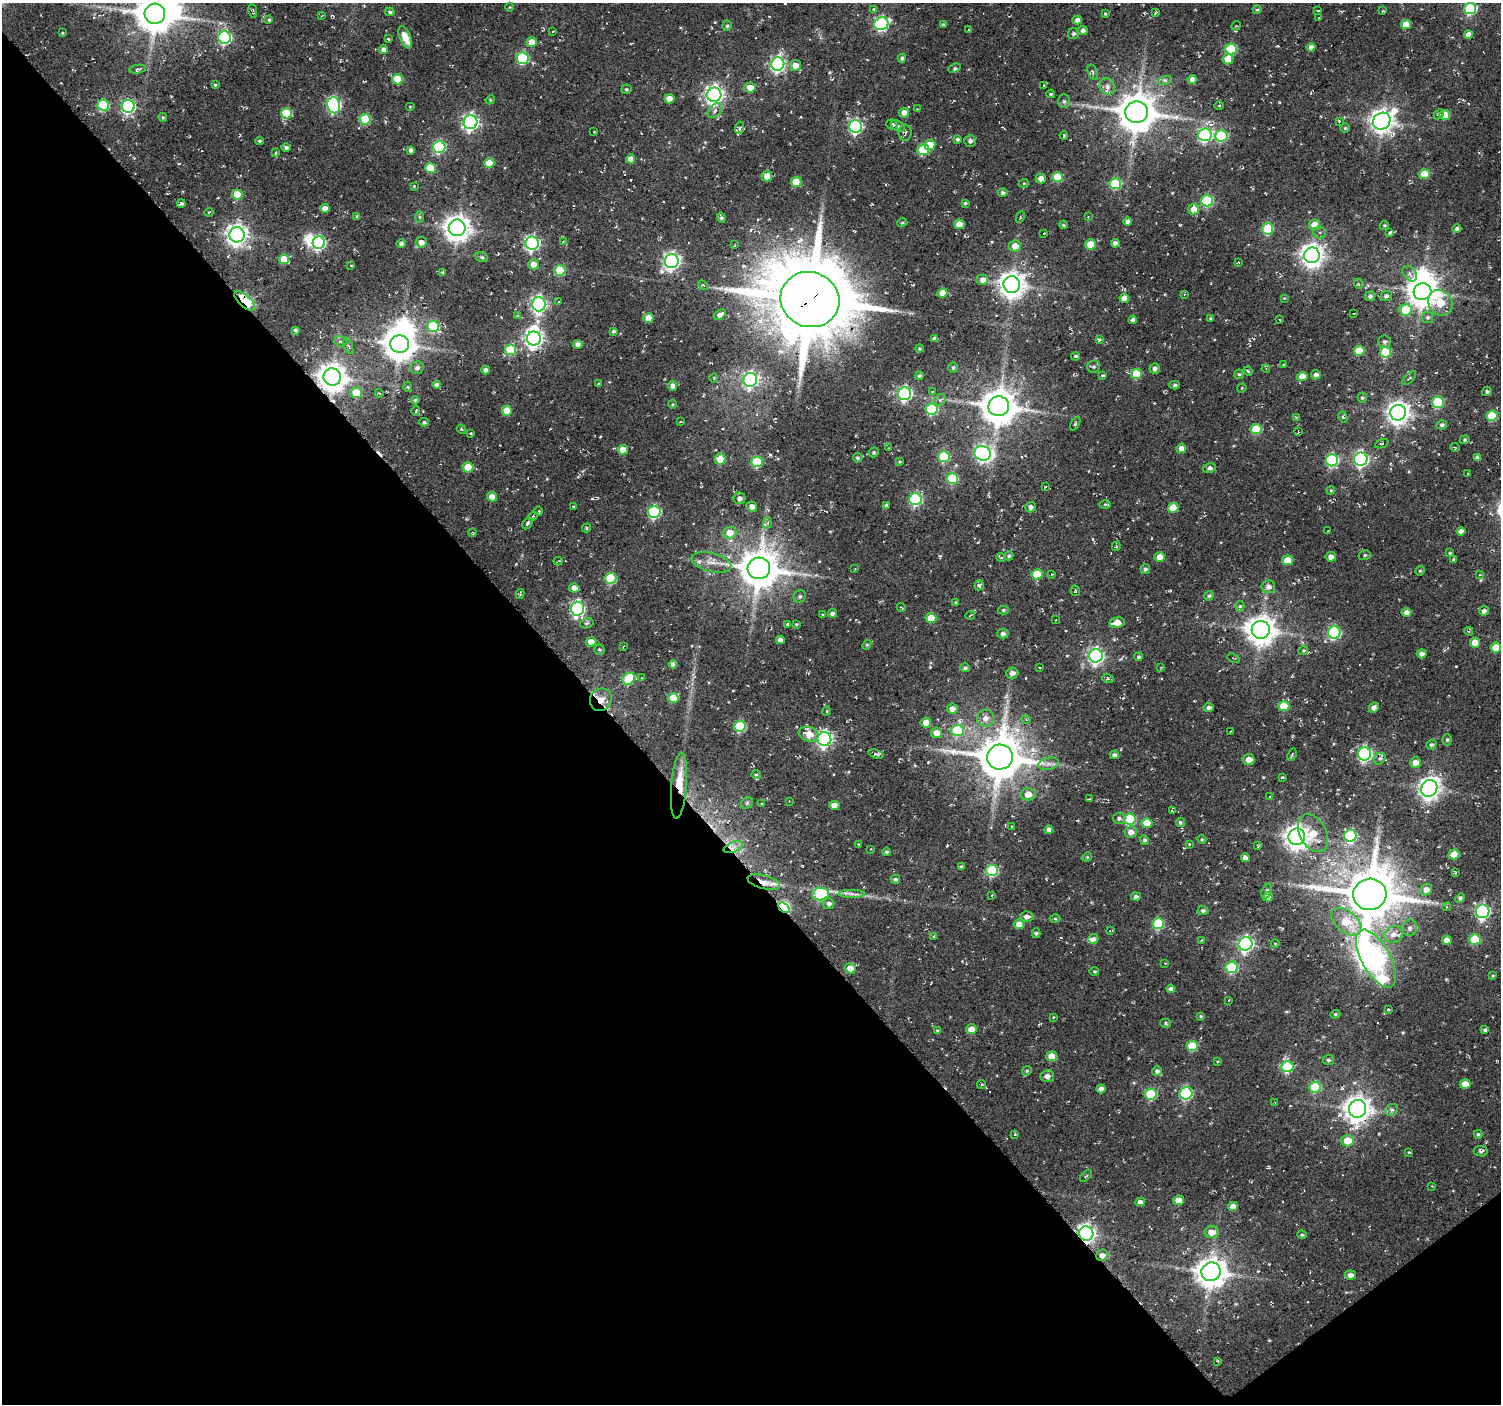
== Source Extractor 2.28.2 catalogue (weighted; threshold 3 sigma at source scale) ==
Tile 14 of 4 x 4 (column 2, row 4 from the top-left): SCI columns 1508-3006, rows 220-1621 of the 6026 x 5979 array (HDU 1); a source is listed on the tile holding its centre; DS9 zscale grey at full resolution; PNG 1503 x 1406 px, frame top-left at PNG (2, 3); each listed source drawn as its Kron ellipse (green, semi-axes under 4 px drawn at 4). Shown black and unused: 41% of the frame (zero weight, under 2 of 3 exposures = <1% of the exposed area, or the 3 px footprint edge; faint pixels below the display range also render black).
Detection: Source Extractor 2.28.2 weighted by HDU 2 'WHT'; one run over the whole footprint, this tile lists its part. Background 0.104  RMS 0.0092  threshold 0.0415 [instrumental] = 3 sigma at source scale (4.5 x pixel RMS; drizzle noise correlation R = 1.50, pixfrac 1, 0.0396/0.0396 arcsec/px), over >= 5 px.
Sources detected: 511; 2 too faint to see at this stretch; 6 inside a brighter object's white glare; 10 cosmic-ray / hot-pixel residue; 1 long thin detection or spike segment (spike, bleed or trail) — neither listed nor drawn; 3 inside a brighter listed object's ellipse — not listed separately; the other 489 listed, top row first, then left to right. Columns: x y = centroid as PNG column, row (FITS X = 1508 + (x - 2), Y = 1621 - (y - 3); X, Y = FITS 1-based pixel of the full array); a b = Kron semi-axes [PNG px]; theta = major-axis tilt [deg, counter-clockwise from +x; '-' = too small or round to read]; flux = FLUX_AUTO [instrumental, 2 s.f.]
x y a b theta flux
510 7 4 3 - 0.63
1470 8 6 5 - 86
874 9 3 3 - 1
1257 10 4 4 - 1.1
253 11 7 2 -80 0.99
1318 11 3 2 - 0.79
1383 11 2 2 - 0.77
390 12 4 3 - 1.7
1156 12 4 2 - 1.5
155 14 10 10 - 2500
1105 14 3 3 - 0.98
322 16 4 3 - 0.83
1319 18 4 2 - 0.58
269 20 4 4 - 1.2
1077 20 5 4 - 4.3
881 24 7 6 - 140
1406 24 5 4 - 18
944 25 4 4 - 2
727 26 5 4 - 1.3
1236 26 5 4 - 1.4
968 29 3 2 - 0.82
1083 30 5 4 - 3.3
553 31 3 2 - 0.62
62 33 3 3 - 0.94
1073 34 6 5 - 1.9
1468 34 4 4 - 6
405 37 12 5 -67 10
225 38 6 6 - 140
388 39 3 3 - 0.83
532 42 5 5 - 13
1311 47 4 4 - 3.9
1231 49 6 5 - 57
384 50 4 4 - 4.4
523 58 6 5 - 80
902 58 4 4 - 2
1228 59 5 5 - 13
778 64 7 6 - 210
795 65 5 5 - 7.8
954 68 6 4 24 1.8
138 69 8 3 10 1.6
1093 72 8 5 -71 2.1
398 79 5 5 - 31
1165 80 7 4 17 2
1192 80 4 4 - 5.6
215 85 4 4 - 1.1
1044 85 4 3 - 1
1107 86 8 7 - 5
750 87 5 5 - 10
626 89 5 4 - 1.3
1051 94 4 3 - 1
714 95 7 7 - 420
669 99 5 4 - 10
490 100 5 4 - 0.84
1064 101 7 6 - 2
103 105 6 5 - 60
334 105 8 6 -78 160
128 106 6 6 - 170
1219 106 4 3 - 0.95
410 107 5 3 - 0.72
917 109 3 2 - 0.86
715 111 8 5 49 3.2
1137 112 11 10 - 2500
287 113 5 5 - 43
904 113 5 5 - 5.2
1439 114 6 4 45 1.5
1445 115 5 5 - 21
163 117 4 3 - 1.1
365 119 5 5 - 42
1339 121 3 3 - 0.97
1382 121 9 8 - 740
470 122 7 7 - 260
892 124 6 5 - 2.3
898 126 7 4 -34 1.9
855 127 6 6 - 160
739 128 6 3 70 1.4
1345 128 5 4 - 1.3
594 132 3 2 - 0.68
905 133 8 6 86 1.9
1064 135 4 3 - 1.1
1205 135 6 6 - 170
1221 136 6 5 - 72
957 139 4 4 - 1.8
259 141 4 3 - 1.3
970 141 6 6 - 2.8
930 145 5 5 - 13
286 147 4 4 - 2.2
439 147 6 6 - 110
411 150 4 4 - 2.8
923 150 6 5 - 48
276 152 3 2 - 1.3
631 159 4 4 - 7.2
489 163 5 5 - 19
430 168 5 5 - 21
1425 174 5 5 - 22
767 176 5 5 - 9.6
1057 177 5 5 - 26
1041 178 5 5 - 6.6
796 182 5 5 - 24
1024 183 5 3 - 0.78
1115 184 5 5 - 63
414 186 3 3 - 1.1
1003 193 4 4 - 2
237 194 5 5 - 20
1207 201 6 5 - 75
965 203 3 3 - 1.2
181 204 4 3 - 1.7
325 208 4 4 - 6.1
1194 209 5 5 - 10
209 212 4 3 - 0.8
357 216 4 3 - 1.4
419 217 6 4 -90 1.2
721 217 5 3 - 1.9
1020 217 6 3 66 1
1088 217 3 3 - 0.72
1128 221 4 4 - 3.7
902 223 5 3 - 0.99
959 224 5 5 - 13
1063 225 4 3 - 1.1
1314 225 5 5 - 13
1384 225 5 4 - 1.1
457 228 8 8 - 970
1268 229 6 5 - 44
1457 229 4 4 - 2.5
1044 233 3 2 - 0.59
1320 233 6 6 - 2.3
1389 233 4 3 - 2.1
237 235 7 7 - 580
563 241 3 2 - 0.8
421 242 6 5 - 6.6
319 243 6 6 - 140
532 243 6 6 - 200
1115 243 4 4 - 4
401 244 5 4 - 3
1091 244 5 5 - 21
734 245 3 2 - 0.98
1015 246 6 5 - 8.2
1312 255 8 7 - 690
482 257 6 4 -22 1.5
284 259 5 5 - 19
672 261 7 7 - 330
1238 262 3 2 - 0.85
533 264 5 5 - 7.2
351 266 3 2 - 0.59
560 270 5 5 - 41
443 272 4 3 - 1.3
1410 274 8 6 -52 3.1
983 280 6 5 - 6.1
1012 284 8 8 - 970
1359 284 5 3 - 0.92
703 285 6 3 -43 1
1422 292 9 8 - 1400
942 293 5 4 - 8.9
1184 294 4 3 - 0.82
1370 296 5 5 - 3.1
1386 296 5 5 - 2.7
1124 298 5 4 - 6.5
1284 298 4 3 - 0.68
810 299 30 27 -19 8800
245 301 13 6 -41 66
559 301 4 2 - 0.78
1440 303 13 11 -57 35
539 304 7 6 - 260
1405 310 6 6 - 26
1354 313 3 2 - 0.64
518 315 4 4 - 0.95
720 315 6 4 32 4.4
1428 317 5 5 - 1.7
648 318 5 4 - 13
1211 318 3 3 - 1.3
1133 320 4 4 - 2.7
1280 320 3 2 - 0.6
433 326 6 5 - 43
295 330 4 3 - 1.7
613 331 4 4 - 1.6
534 339 7 7 - 400
935 339 4 4 - 3.3
1100 340 4 3 - 2.6
340 341 6 5 - 1.7
1384 342 6 6 - 2.3
400 344 9 9 - 1600
578 344 5 4 - 4.9
348 346 8 4 -70 1.7
919 349 4 4 - 1.1
511 350 5 5 - 40
1359 351 5 5 - 25
1385 352 5 5 - 49
1076 356 4 3 - 1.5
1283 364 4 3 - 0.91
1093 367 6 6 - 1.8
417 368 6 6 - 3.2
953 368 5 5 - 1.7
1155 368 5 5 - 2.5
1266 369 4 3 - 0.79
486 370 4 4 - 4.2
1248 371 4 3 - 0.88
1136 374 5 5 - 26
1239 374 5 4 - 1.3
1102 375 3 3 - 2.6
1316 375 5 4 - 3
919 376 4 4 - 1.8
1302 376 5 4 - 13
332 377 8 8 - 1200
714 378 4 3 - 0.63
1409 378 9 3 47 1.3
750 380 7 6 - 220
598 384 4 3 - 0.79
437 385 4 4 - 2.4
1175 385 5 4 - 1.7
673 386 5 4 - 4
408 387 5 3 - 1
1242 388 5 3 - 0.86
932 391 3 3 - 0.74
1487 391 5 4 - 2
356 393 5 5 - 29
379 393 4 3 - 1
905 394 6 6 - 170
1362 398 5 4 - 1.3
415 400 4 4 - 1.4
940 400 6 5 - 2.2
1438 402 6 5 - 62
673 404 5 3 - 0.91
999 406 10 10 - 2200
932 409 6 5 - 70
416 411 5 3 - 0.88
507 411 5 5 - 16
1398 413 8 7 - 680
1492 416 5 5 - 41
1296 417 4 3 - 0.78
1343 417 6 4 -63 1.7
681 421 2 2 - 0.93
424 422 5 3 - 1.6
1075 424 7 3 63 1.3
1442 425 5 4 - 2.3
461 429 5 3 - 0.88
1256 429 5 5 - 33
1298 431 3 2 - 1
471 433 3 3 - 1.9
1465 440 5 4 - 1.2
1382 444 7 2 21 0.8
1455 447 5 3 - 0.75
888 448 3 2 - 0.54
1181 448 5 4 - 6.4
623 450 5 5 - 16
874 452 5 4 - 1.6
983 453 8 7 - 200
944 457 6 5 - 53
857 458 5 4 - 1.5
1477 458 4 4 - 3.7
720 459 5 5 - 19
1361 459 6 6 - 190
1332 460 6 6 - 100
757 462 5 5 - 52
899 462 3 2 - 0.89
468 467 5 5 - 23
1210 468 6 4 10 2.9
1468 474 4 2 - 0.86
952 479 6 5 - 51
1045 487 4 3 - 0.9
1331 490 4 3 - 0.88
492 497 5 4 - 9.5
740 498 6 5 - 3.5
916 499 6 6 - 100
1105 504 6 4 0 1.2
886 505 4 4 - 2.9
573 507 3 3 - 1.3
752 507 5 4 - 4.8
1031 507 5 5 - 3.5
1173 508 5 5 - 15
539 511 4 3 - 0.91
654 512 6 6 - 110
533 516 5 4 - 1.2
528 523 6 4 57 2
767 523 6 3 69 1.4
586 528 4 4 - 1.2
1328 531 2 2 - 0.55
1461 531 4 4 - 4.4
473 533 4 2 - 0.74
730 533 6 6 - 13
1116 546 5 4 - 1.1
1450 553 4 3 - 1.1
1365 555 6 5 - 1.7
1009 556 4 4 - 1.5
1001 557 5 3 - 0.89
1160 557 5 5 - 11
1331 557 5 4 - 4.4
1288 560 5 5 - 16
1453 560 3 3 - 3.2
558 561 4 2 - 0.77
711 562 20 9 -14 10
759 568 11 10 - 2900
855 569 2 2 - 0.83
1145 569 5 5 - 2
1420 571 5 4 - 1.2
1037 574 5 5 - 31
1052 574 3 2 - 0.69
1480 575 4 3 - 1.1
611 578 6 5 - 58
979 585 5 4 - 2
1268 587 7 6 - 4.4
574 588 5 4 - 5
1075 591 5 3 - 1.1
520 594 5 3 - 1.2
800 596 6 6 - 2
1209 596 5 4 - 1.7
956 603 4 4 - 1.9
1240 606 5 4 - 1.5
901 607 4 2 - 0.74
577 609 7 6 - 180
1003 610 5 4 - 1.5
1484 611 5 4 - 3.6
1406 612 5 4 - 5.2
832 613 4 4 - 2.7
823 615 4 4 - 1
970 615 5 3 - 0.85
931 618 5 5 - 20
1055 620 2 2 - 0.57
1117 622 7 5 10 8.5
587 623 7 5 15 1.8
788 624 4 3 - 1.3
796 624 4 3 - 1
1261 630 9 9 - 1300
1469 631 4 3 - 1
1334 632 6 6 - 99
1003 633 5 5 - 2.9
780 640 4 4 - 4
591 642 5 4 - 9.1
1475 643 5 5 - 12
867 645 5 4 - 1.3
623 647 3 2 - 0.61
1496 647 5 5 - 16
599 649 5 5 - 1.4
1303 651 5 3 - 0.95
1422 654 5 4 - 3.9
1096 656 7 6 - 250
1138 657 4 4 - 1.5
1233 658 6 3 -24 0.89
673 664 4 4 - 3.6
1040 667 3 2 - 0.68
1161 667 4 2 - 0.69
965 668 5 4 - 2
1012 673 6 5 - 4.2
642 678 4 2 - 0.6
629 679 7 5 36 41
1108 679 6 3 -19 1.4
673 698 5 5 - 18
601 700 11 10 - 9.3
1284 706 5 5 - 29
1374 707 5 4 - 4.1
1208 708 5 4 - 3
952 709 5 5 - 5.7
827 711 5 3 - 0.89
986 718 8 8 - 5.7
1026 719 4 3 - 0.7
926 723 5 5 - 9.3
740 726 6 5 - 57
958 730 6 5 - 44
1231 731 2 2 - 0.57
936 733 5 5 - 8.6
809 734 10 7 -16 11
824 739 7 7 - 240
1447 740 5 4 - 1.4
1431 745 5 4 - 1.9
876 754 7 4 -16 1.6
1365 754 6 6 - 170
1114 755 4 4 - 2.5
1292 755 6 3 67 1.2
1000 757 13 12 - 3300
1380 759 6 5 - 2.2
1249 760 6 5 - 7
1415 763 5 5 - 7.8
1048 764 10 5 13 4.1
756 774 5 3 - 0.93
1282 777 3 2 - 1.1
679 786 33 7 85 23
1429 788 9 7 59 630
1028 794 7 6 - 9.1
1270 797 3 2 - 0.61
1089 799 3 2 - 0.55
789 801 2 2 - 0.52
747 803 6 5 - 1.6
761 803 2 2 - 0.9
834 805 5 4 - 9.5
1172 811 3 3 - 1.5
1119 818 6 5 - 2.6
1130 819 6 5 - 63
1180 822 4 4 - 1.7
1147 823 5 5 - 15
1011 826 3 3 - 0.88
1049 830 4 4 - 3.5
1131 832 6 6 - 6.4
1313 833 20 13 -61 20
1350 836 6 6 - 84
1297 837 8 8 - 840
1202 839 5 4 - 1.1
1145 840 5 4 - 1.8
859 844 3 3 - 1.4
1189 844 4 2 - 0.72
1258 846 4 3 - 0.84
733 847 10 5 23 4.7
871 849 3 2 - 0.61
886 852 4 4 - 1.6
1454 854 5 5 - 16
1087 857 5 4 - 0.81
1245 858 4 4 - 4.7
962 867 4 4 - 2.2
992 870 6 5 - 66
1455 873 3 3 - 1.2
896 879 4 4 - 2
764 882 16 7 -15 9.3
1426 889 6 5 - 6.2
1267 891 8 5 70 2
820 894 8 6 9 73
852 894 13 4 0 4.2
1370 894 16 15 - 4700
992 895 3 2 - 0.64
1136 897 5 4 - 2.4
1268 897 5 4 - 4.7
1460 898 5 4 - 2
829 904 5 5 - 2.9
784 907 6 4 -39 100
1447 907 4 4 - 1.4
1203 911 5 4 - 2.3
1483 911 7 6 - 190
1027 917 6 5 - 3.9
1055 919 5 3 - 1.1
1346 922 18 10 -39 27
1158 923 6 5 - 51
1019 924 5 5 - 8.2
1410 928 8 7 - 3.5
1110 931 3 3 - 0.73
1036 933 5 4 - 1.5
1393 935 10 8 25 6.9
934 936 4 3 - 0.7
1093 939 5 5 - 3.1
1475 939 6 5 - 34
1201 940 3 2 - 0.79
1447 940 5 4 - 7
1246 944 7 7 - 220
1275 944 4 3 - 0.71
1376 959 32 14 -61 380
1165 963 3 2 - 0.57
1232 967 6 5 - 66
850 968 6 5 - 8.7
1094 971 5 3 - 1
1493 976 4 3 - 0.99
1171 989 4 4 - 3.2
1229 1000 3 2 - 0.59
1388 1009 3 2 - 1.2
1335 1014 5 4 - 1.2
1201 1016 3 3 - 0.9
1053 1017 3 2 - 1.1
1166 1023 5 4 - 1.4
972 1029 5 5 - 11
1485 1030 4 3 - 2.2
938 1031 4 3 - 1.4
1192 1046 6 5 - 30
1052 1056 5 5 - 15
1328 1060 5 5 - 1.8
1218 1061 3 3 - 0.82
1287 1067 6 5 - 60
1027 1071 5 4 - 1.3
1157 1071 5 5 - 2.9
1047 1076 7 6 - 4.6
1465 1084 5 4 - 12
981 1085 5 3 - 1.1
1315 1087 6 5 - 43
1101 1089 4 4 - 4.8
1186 1093 6 6 - 110
1151 1094 6 5 - 53
1275 1103 3 3 - 0.67
1357 1109 9 8 - 1000
1392 1110 6 5 - 2.4
1015 1134 3 3 - 1.2
1478 1134 4 4 - 1.5
1347 1141 6 6 - 16
1481 1151 7 5 -8 1.9
1409 1152 3 3 - 0.9
1086 1176 7 2 45 0.81
1432 1186 2 2 - 0.53
1179 1200 5 5 - 11
1140 1202 5 4 - 4
1233 1206 5 4 - 7.6
1212 1232 7 6 - 8.9
1086 1234 7 7 - 420
1302 1235 4 4 - 1.4
1102 1255 6 5 - 4.9
1211 1272 9 9 - 1500
1351 1275 5 4 - 4
1218 1361 3 3 - 1.1
Overlapping masked pixels (flux is a lower limit): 10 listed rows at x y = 810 299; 245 301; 332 377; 601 700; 679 786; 733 847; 764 882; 784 907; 1086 1234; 1102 1255
Isophote crosses this tile's border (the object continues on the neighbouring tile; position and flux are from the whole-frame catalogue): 1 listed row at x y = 155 14